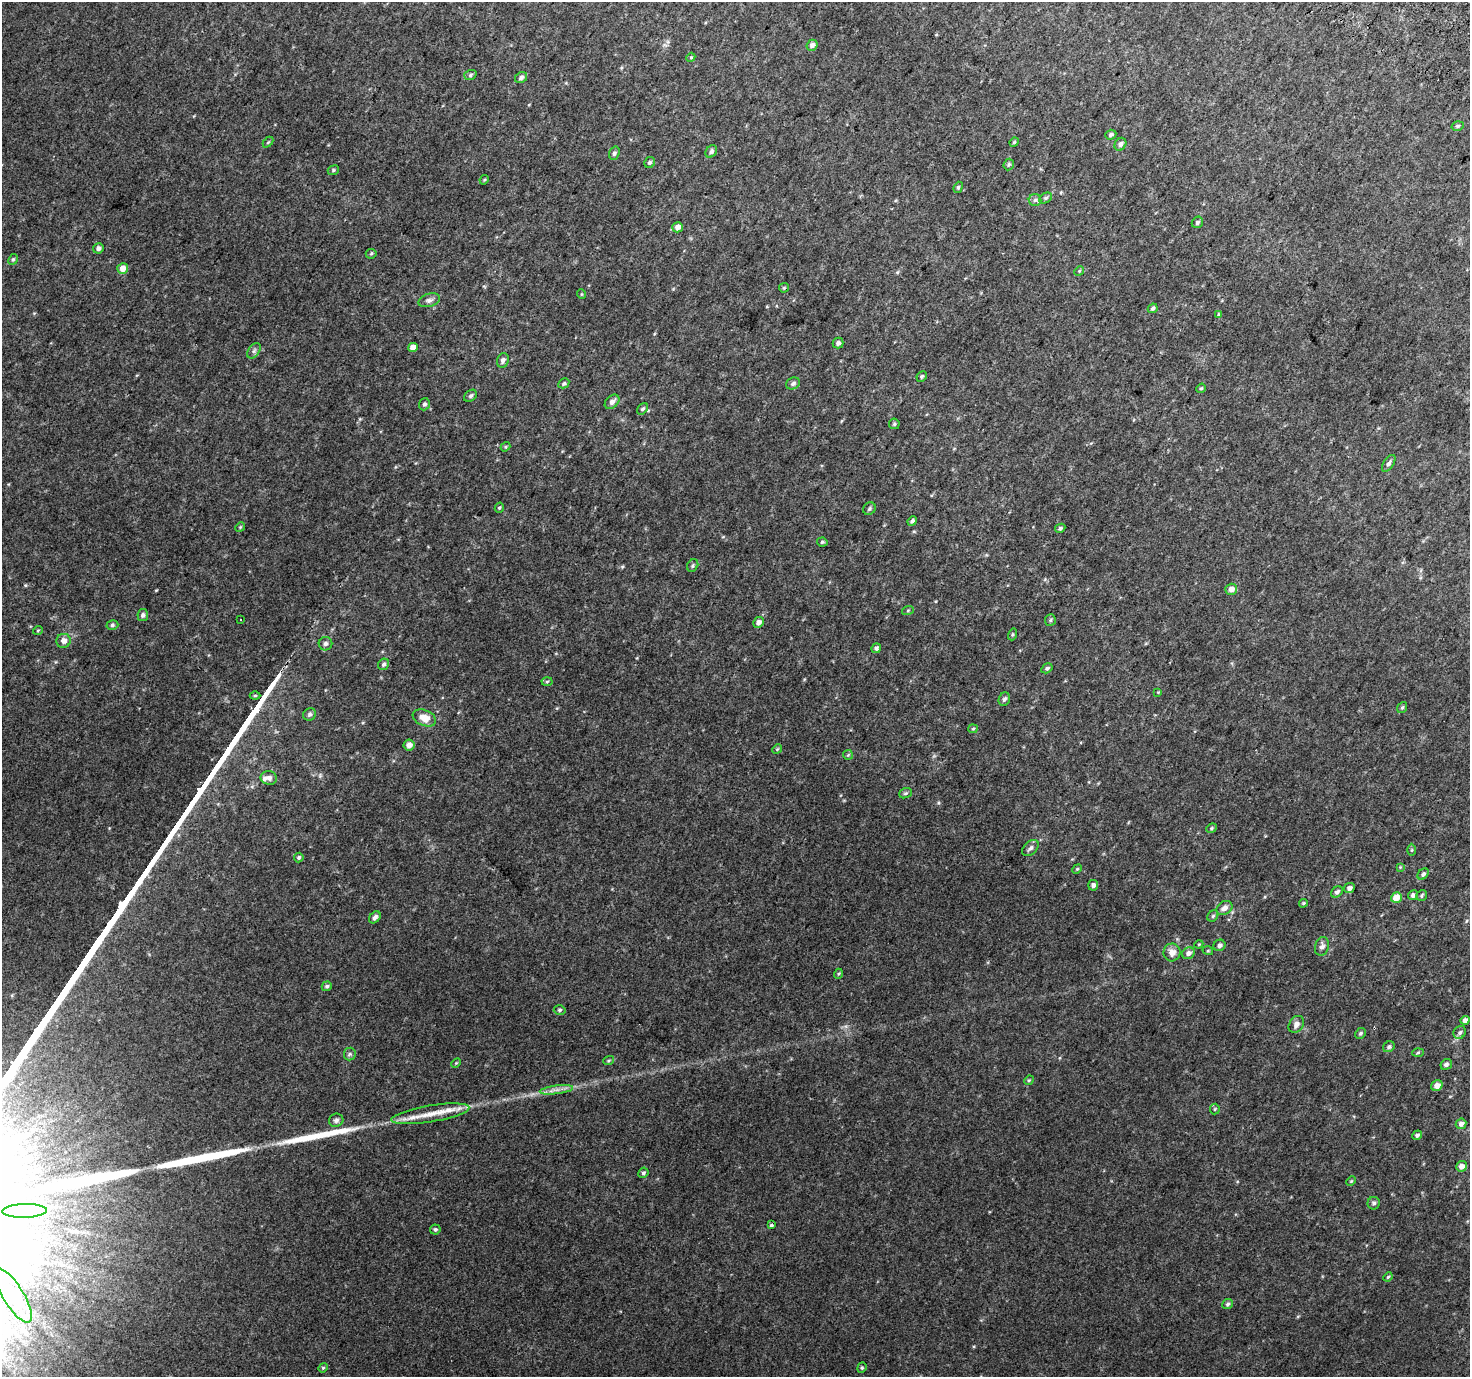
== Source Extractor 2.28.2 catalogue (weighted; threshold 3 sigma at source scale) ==
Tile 10 of 4 x 4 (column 2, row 3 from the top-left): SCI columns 1499-2966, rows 1670-3044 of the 5928 x 6022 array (HDU 1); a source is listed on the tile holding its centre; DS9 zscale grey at full resolution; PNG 1472 x 1379 px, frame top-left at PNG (2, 2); each listed source drawn as its Kron ellipse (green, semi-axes under 4 px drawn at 4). Shown black and unused: <1% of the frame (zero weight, under 2 of 3 exposures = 2% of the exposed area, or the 3 px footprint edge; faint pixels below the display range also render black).
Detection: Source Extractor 2.28.2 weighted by HDU 2 'WHT'; one run over the whole footprint, this tile lists its part. Background 0.0434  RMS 0.012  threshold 0.0548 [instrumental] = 3 sigma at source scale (4.5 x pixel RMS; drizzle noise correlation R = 1.50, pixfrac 1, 0.0396/0.0396 arcsec/px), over >= 5 px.
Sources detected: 140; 1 cosmic-ray / hot-pixel residue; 2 long thin detections or spike segments (spike, bleed or trail) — neither listed nor drawn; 2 inside a brighter listed object's ellipse — not listed separately; the other 135 listed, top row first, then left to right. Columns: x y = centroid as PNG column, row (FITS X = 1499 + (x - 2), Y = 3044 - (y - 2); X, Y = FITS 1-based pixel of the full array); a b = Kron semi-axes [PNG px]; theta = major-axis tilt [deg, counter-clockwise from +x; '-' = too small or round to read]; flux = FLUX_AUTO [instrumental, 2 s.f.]
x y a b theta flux
812 45 6 5 - 4.5
691 57 4 3 - 1.2
470 75 6 5 - 2.2
521 78 6 5 - 3.6
1457 126 6 4 17 2.1
1111 135 6 4 22 2.7
268 142 6 4 45 1.3
1014 142 5 4 - 1.3
1120 144 7 5 58 3.5
711 151 7 5 54 3.4
614 153 7 5 70 2.7
650 162 6 5 - 2.1
1009 165 6 5 - 1.9
333 170 6 4 23 1.7
484 180 5 4 - 1.2
958 187 6 4 69 1.7
1046 198 7 5 27 2.1
1035 200 6 6 - 2.8
1197 222 6 5 - 2.6
678 227 5 5 - 7.1
98 248 5 5 - 4
371 254 5 5 - 1.6
13 259 6 4 66 1.6
123 268 5 5 - 10
1079 271 5 4 - 1.2
784 288 5 4 - 1.3
581 294 5 3 - 0.99
429 300 11 6 16 4.3
1153 308 5 4 - 2.1
1219 314 4 3 - 1.1
838 343 5 5 - 3.8
413 347 5 4 - 8.6
254 351 9 5 54 2.9
503 360 7 5 70 3.3
922 376 5 5 - 1.9
564 383 6 4 30 2.2
793 383 7 5 27 3.3
1201 388 5 4 - 1.5
470 396 7 5 38 2.5
612 402 8 6 44 5.5
424 404 6 5 - 2.9
642 409 6 4 47 2.6
894 424 5 5 - 2
505 447 5 4 - 1.4
1389 463 9 5 57 3.3
499 508 5 4 - 1.7
869 509 7 6 - 2.3
912 521 5 3 - 2.6
240 527 5 4 - 1.3
1060 528 5 4 - 2.2
822 542 5 4 - 1.8
693 565 6 5 - 2.2
1231 589 6 5 - 7.4
908 610 6 4 19 1.3
143 615 6 5 - 3.3
241 620 3 2 - 1.5
1050 620 6 5 - 1.9
759 622 5 5 - 5.2
112 625 6 4 16 2.2
38 630 5 3 - 0.98
1012 634 6 4 71 1.5
64 641 7 7 - 6.5
325 644 7 6 - 3.5
876 648 5 4 - 2.7
383 664 6 5 - 2.5
1047 668 6 4 30 2.4
547 682 5 3 - 1.4
1158 692 4 4 - 0.98
255 695 5 3 - 1.4
1004 699 7 5 68 3
1402 708 6 4 52 1.6
309 714 7 6 - 3
424 718 12 7 -22 14
973 729 5 4 - 1.4
409 745 5 5 - 7
777 749 5 4 - 1.4
848 755 5 5 - 1.5
269 778 8 7 - 5.5
905 793 6 5 - 2
1211 828 5 4 - 1.6
1030 848 10 6 45 4.2
1412 850 6 4 89 1.5
299 857 5 4 - 2.2
1400 867 4 4 - 0.95
1077 869 5 4 - 1.3
1423 874 6 5 - 2.6
1093 885 5 5 - 3.5
1349 888 6 5 - 4
1337 892 6 5 - 3.1
1413 895 5 4 - 3.9
1422 895 6 5 - 2
1396 898 6 5 - 15
1303 903 4 3 - 1.3
1225 908 8 6 32 6.5
1213 916 6 5 - 1.9
375 917 7 5 46 3.8
1199 944 4 3 - 0.99
1219 945 6 5 - 3.5
1322 946 9 7 72 4.7
1208 951 5 3 - 1.1
1172 952 9 8 - 8.3
1188 953 6 5 - 4.6
838 974 5 3 - 1.2
327 986 5 4 - 2.3
560 1010 6 4 3 2
1465 1020 4 4 - 5.5
1296 1024 9 7 55 5.8
1460 1032 7 6 - 2.8
1361 1033 6 5 - 2
1389 1047 6 5 - 2.7
1418 1052 5 3 - 1.5
350 1054 6 6 - 2.6
609 1060 5 3 - 1.3
456 1063 5 3 - 1.2
1446 1064 6 5 - 3.1
1029 1080 5 4 - 1.5
1437 1086 6 5 - 7.4
556 1090 17 4 7 6.5
1215 1109 5 5 - 1.5
430 1114 39 8 9 25
336 1120 7 6 - 3.3
1461 1124 5 5 - 4.5
1417 1135 5 4 - 2.3
1461 1166 5 5 - 6.4
643 1173 5 5 - 2.4
1351 1181 5 4 - 1.3
1374 1203 6 6 - 2.9
25 1211 22 7 1 15
771 1225 3 3 - 2.2
435 1229 5 5 - 2.3
1388 1277 5 4 - 1.3
13 1295 31 10 -58 29
1228 1304 5 5 - 2.4
323 1368 5 4 - 1.4
862 1368 5 4 - 1.5